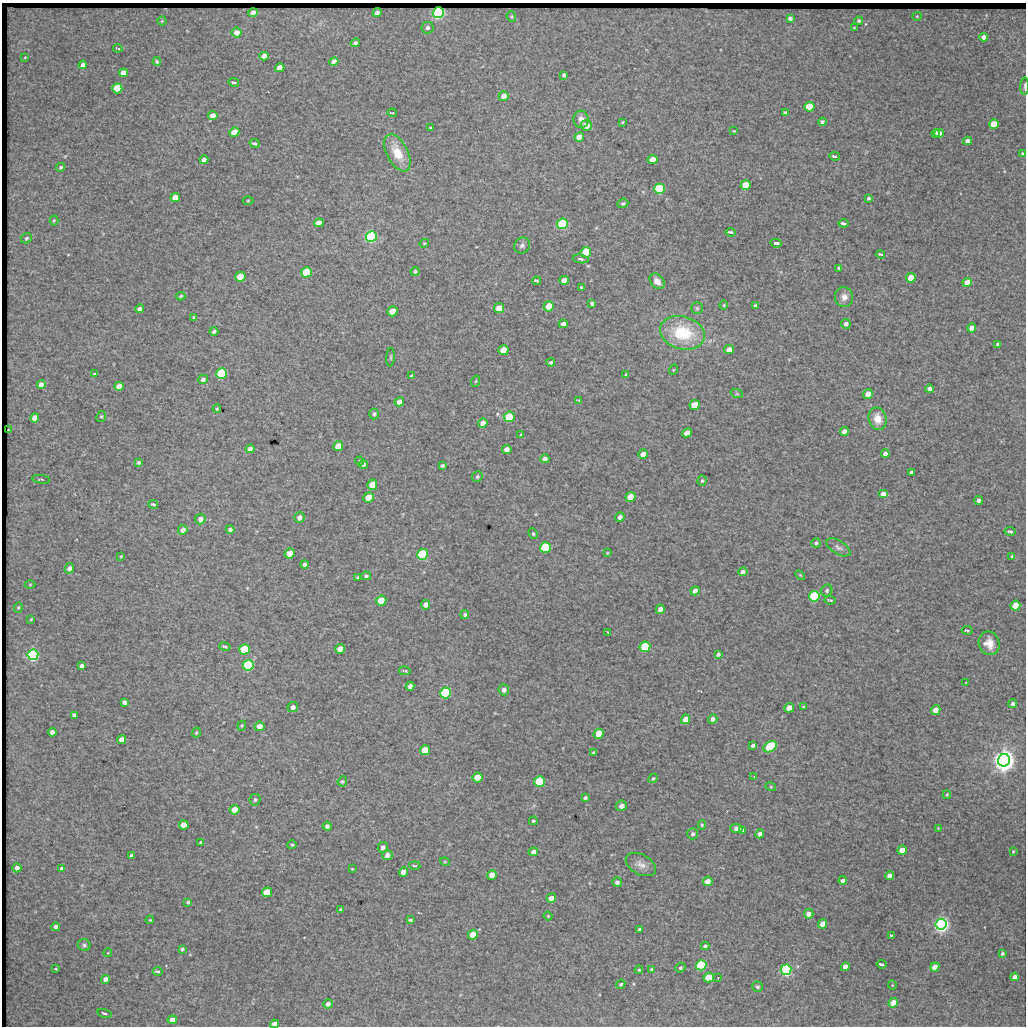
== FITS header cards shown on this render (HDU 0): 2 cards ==
NAXIS1  =                 1024 / length of data axis 1
NAXIS2  =                 1024 / length of data axis 2

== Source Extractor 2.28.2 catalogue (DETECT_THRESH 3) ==
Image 1024 x 1024 px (HDU 0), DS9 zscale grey, 1 PNG px = 1 image px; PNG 1028 x 1028 px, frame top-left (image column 1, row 1024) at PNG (2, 3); each listed source drawn as its Kron ellipse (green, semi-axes under 4 px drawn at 4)
Background 887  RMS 5.8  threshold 17.4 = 3 sigma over >= 5 px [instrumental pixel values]
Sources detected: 295; all 295 listed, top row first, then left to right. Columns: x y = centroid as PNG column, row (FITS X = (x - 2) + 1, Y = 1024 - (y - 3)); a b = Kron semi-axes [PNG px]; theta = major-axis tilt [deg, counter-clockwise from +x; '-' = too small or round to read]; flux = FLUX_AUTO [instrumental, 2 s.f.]
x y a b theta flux
253 13 5 4 - 3800
377 13 4 4 - 2400
438 13 5 5 - 150000
917 16 5 4 - 390
511 17 5 4 - 490
790 18 4 4 - 1200
162 21 4 4 - 350
859 21 4 4 - 730
427 28 6 6 - 1100
854 28 3 2 - 290
236 33 5 5 - 3100
984 37 4 4 - 2200
355 43 5 4 - 1200
118 48 5 2 - 410
264 56 5 4 - 2900
25 57 4 3 - 300
157 62 4 3 - 570
334 62 5 4 - 3300
83 65 4 4 - 2700
280 68 5 4 - 5400
123 73 4 4 - 4200
564 75 4 4 - 840
234 82 5 3 - 1100
1025 86 9 3 88 870
117 88 5 5 - 25000
504 96 5 5 - 2900
809 107 5 5 - 20000
392 113 4 2 - 460
785 113 4 3 - 960
213 116 5 4 - 2600
581 119 8 7 - 2600
623 122 4 2 - 300
822 122 4 4 - 880
994 124 5 4 - 14000
586 125 5 5 - 3500
430 128 3 2 - 350
734 131 3 3 - 300
234 132 5 4 - 9100
936 133 4 4 - 2700
939 133 4 4 - 3200
579 137 5 4 - 4700
967 141 4 4 - 2200
255 143 5 3 - 1100
397 153 20 10 -62 8400
1023 154 4 3 - 670
835 156 5 3 - 1100
204 160 4 4 - 2400
653 160 5 4 - 5700
61 167 4 3 - 600
746 185 5 5 - 9800
659 189 5 5 - 38000
175 198 5 4 - 5900
869 198 4 3 - 580
248 201 5 3 - 360
623 203 5 4 - 660
54 220 5 4 - 450
319 223 5 4 - 3700
844 223 5 3 - 1600
562 224 5 5 - 46000
731 232 5 3 - 1400
371 237 5 5 - 100000
26 238 6 5 - 640
424 243 5 3 - 410
776 243 5 3 - 5300
522 245 8 7 - 1200
586 252 5 5 - 20000
880 254 5 3 - 1400
581 259 8 4 -7 1200
839 268 3 3 - 500
415 271 4 4 - 630
307 272 5 5 - 29000
240 277 5 5 - 11000
911 278 5 4 - 6900
564 280 5 4 - 2400
536 281 4 3 - 660
657 281 9 6 -48 2800
967 282 4 4 - 4800
582 287 3 3 - 640
181 296 4 3 - 480
844 297 10 9 - 2500
592 304 4 3 - 960
724 305 4 4 - 390
549 306 5 5 - 10000
755 306 4 3 - 770
499 308 5 5 - 7000
697 308 6 5 - 690
139 309 4 4 - 1500
392 311 5 5 - 8000
193 317 3 3 - 440
563 324 4 4 - 1800
846 324 5 5 - 1400
972 328 4 4 - 3200
214 331 4 3 - 900
682 333 23 16 -15 21000
998 344 4 4 - 1000
503 350 5 5 - 8300
729 350 5 4 - 3200
391 357 9 3 86 520
551 362 4 4 - 770
673 370 5 3 - 340
94 373 3 3 - 560
222 374 5 5 - 57000
626 375 3 3 - 570
411 376 4 3 - 660
203 379 5 4 - 1200
476 381 6 3 70 410
41 385 4 4 - 2600
119 386 5 4 - 4400
930 389 4 4 - 1300
737 394 6 4 -18 530
868 394 5 5 - 3000
579 400 4 3 - 420
399 402 5 4 - 2300
695 405 5 5 - 7900
217 409 4 3 - 420
374 414 5 4 - 870
101 416 5 4 - 530
509 417 5 5 - 23000
35 418 5 4 - 3600
877 419 11 9 -78 4800
483 423 5 4 - 2700
8 430 3 2 - 260
844 431 4 4 - 2500
687 433 5 4 - 2200
521 435 3 2 - 410
338 446 5 5 - 4500
250 449 4 4 - 1800
507 449 5 4 - 1900
643 454 5 4 - 3000
885 454 4 4 - 2100
545 459 4 4 - 1400
360 461 4 4 - 460
139 462 4 4 - 740
363 464 5 4 - 720
442 465 4 3 - 650
911 472 4 3 - 830
477 477 5 5 - 690
41 479 9 3 -9 560
702 481 5 4 - 510
372 485 5 5 - 6100
883 494 5 4 - 2200
369 497 5 5 - 8100
630 497 5 5 - 6300
979 500 4 4 - 1200
153 504 5 3 - 2300
620 517 5 4 - 1500
299 518 5 5 - 1900
200 519 5 5 - 2100
230 529 4 4 - 1100
183 530 5 4 - 2700
1010 531 5 3 - 1900
533 534 5 4 - 490
816 543 4 4 - 640
838 547 13 6 -31 1500
545 548 5 5 - 37000
290 553 5 5 - 4100
607 553 3 3 - 330
423 554 5 5 - 50000
121 556 3 3 - 360
1012 556 3 3 - 550
304 564 4 4 - 1200
69 568 5 4 - 1500
743 572 5 4 - 1200
800 575 6 3 -45 400
366 576 5 4 - 630
358 578 3 3 - 480
30 584 5 3 - 340
827 590 6 5 - 700
695 591 5 4 - 2800
814 596 5 5 - 44000
830 600 5 2 - 710
381 601 5 5 - 12000
425 605 5 4 - 1900
1015 606 5 5 - 8100
18 607 5 4 - 510
660 609 5 4 - 2300
465 615 4 4 - 750
31 619 4 3 - 350
967 630 5 3 - 1200
608 632 3 2 - 350
989 643 12 10 -69 4500
225 646 5 3 - 1100
645 647 5 5 - 30000
244 649 5 5 - 29000
340 649 5 4 - 4000
718 654 4 4 - 770
33 655 5 5 - 98000
248 665 5 5 - 59000
81 666 4 4 - 1200
405 671 6 2 -12 720
966 682 3 2 - 220
410 686 4 4 - 1700
504 690 5 5 - 1500
445 693 5 5 - 62000
124 702 4 4 - 1500
1013 704 4 4 - 1200
293 707 5 5 - 1500
803 707 3 3 - 330
789 708 5 4 - 4800
936 710 5 4 - 4500
74 715 4 4 - 1400
686 719 5 4 - 4000
713 719 5 4 - 1300
242 726 5 4 - 480
259 726 5 5 - 3000
52 732 4 4 - 2100
196 732 5 4 - 500
599 734 5 5 - 7200
122 739 5 4 - 2700
753 745 4 3 - 800
770 747 7 5 34 28000
425 750 5 5 - 12000
593 752 4 3 - 380
1004 760 6 6 - 540000
754 776 3 2 - 210
478 778 5 5 - 11000
653 778 5 4 - 510
342 781 5 4 - 550
540 781 5 5 - 38000
771 787 5 3 - 390
947 795 4 3 - 380
585 798 4 4 - 790
255 800 6 5 - 740
622 806 5 5 - 1900
235 810 5 5 - 6500
533 821 4 4 - 610
184 825 5 4 - 6600
702 825 4 4 - 520
327 826 4 4 - 1200
736 828 6 4 -4 1900
938 828 2 2 - 230
743 830 3 3 - 300
693 834 5 5 - 880
760 834 4 4 - 1800
201 842 3 3 - 500
292 845 5 4 - 460
383 847 5 5 - 1400
902 850 5 4 - 4700
1013 851 3 3 - 360
533 852 5 4 - 1800
131 855 4 3 - 980
387 855 5 5 - 1700
445 862 5 3 - 330
641 865 16 10 -28 2900
415 866 5 3 - 750
17 868 4 4 - 2000
62 869 4 4 - 1500
352 869 3 2 - 280
403 872 5 4 - 3700
492 875 5 4 - 5000
889 876 4 4 - 2000
843 880 4 4 - 1300
708 881 5 4 - 3200
617 882 5 4 - 1300
267 892 5 5 - 14000
551 898 5 4 - 3700
188 902 4 3 - 690
341 910 4 4 - 620
809 914 5 4 - 2000
548 916 4 3 - 350
150 920 4 3 - 330
410 920 3 3 - 510
823 924 5 4 - 4400
941 924 5 5 - 250000
56 927 4 4 - 1600
640 929 4 4 - 1000
473 935 5 4 - 6500
891 935 4 3 - 1100
84 945 6 6 - 910
705 946 4 3 - 730
182 949 3 3 - 690
108 953 4 4 - 330
1002 953 3 3 - 650
882 964 5 3 - 1400
701 965 5 5 - 57000
845 967 4 4 - 3200
935 967 5 4 - 4600
680 968 5 4 - 650
56 969 3 2 - 330
651 969 3 2 - 410
639 970 4 4 - 410
786 970 5 5 - 110000
158 971 5 3 - 710
1015 977 4 4 - 2200
709 978 5 4 - 15000
718 978 2 2 - 280
106 979 4 4 - 2900
621 984 5 4 - 690
892 985 4 3 - 300
757 987 5 5 - 760
893 1003 5 4 - 6200
328 1004 5 4 - 1600
104 1013 7 4 -15 860
172 1020 4 4 - 3100
275 1024 4 4 - 2800
At the frame edge (FLAGS 8, measured only in part): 2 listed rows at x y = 1025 86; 275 1024